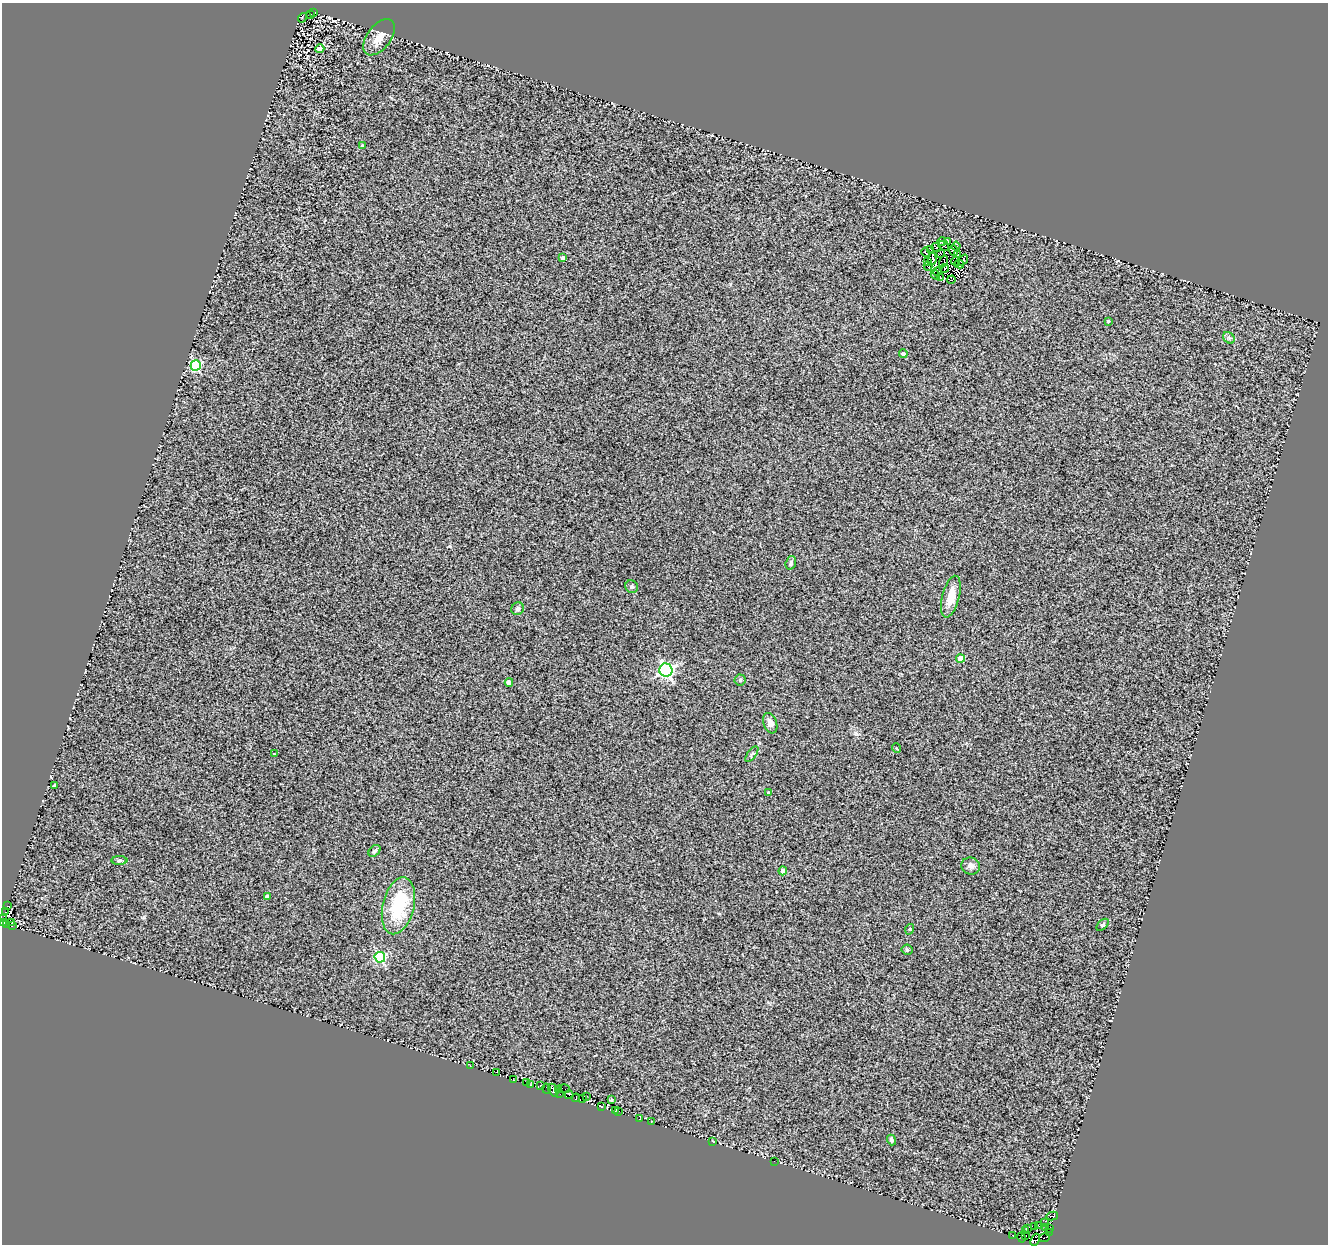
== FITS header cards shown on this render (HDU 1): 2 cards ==
NAXIS1  =                 1326
NAXIS2  =                 1242

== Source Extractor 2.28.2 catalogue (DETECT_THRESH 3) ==
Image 1326 x 1242 px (HDU 1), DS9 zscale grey, 1 PNG px = 1 image px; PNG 1330 x 1246 px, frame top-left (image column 1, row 1242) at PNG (2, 3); each listed source drawn as its Kron ellipse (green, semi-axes under 4 px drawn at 4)
Background 0.124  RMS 0.15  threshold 0.464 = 3 sigma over >= 5 px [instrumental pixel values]
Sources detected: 116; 14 with non-positive FLUX_AUTO (blend fragments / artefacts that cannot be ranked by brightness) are neither listed nor drawn; the other 102 listed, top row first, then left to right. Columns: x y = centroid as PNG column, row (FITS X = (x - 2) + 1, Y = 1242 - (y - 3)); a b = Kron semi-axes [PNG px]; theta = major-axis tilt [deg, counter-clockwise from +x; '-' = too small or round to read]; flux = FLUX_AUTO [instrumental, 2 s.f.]
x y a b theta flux
314 12 3 2 - 25
311 14 3 2 - 6.5
302 18 5 2 - 3.6
379 37 21 12 53 130
320 49 4 4 - 91
363 146 3 3 - 17
947 241 3 3 - 34
942 242 4 3 - 22
944 246 6 3 -35 18
956 246 4 2 - 17
936 247 5 2 - 27
931 249 3 2 - 15
954 251 5 2 - 15
926 252 5 3 - 54
940 254 4 2 - 11
957 255 3 2 - 24
563 258 4 3 - 34
932 259 6 3 79 16
963 260 6 3 51 3.7
943 261 6 2 70 6.8
955 261 4 2 - 37
927 262 4 2 - 1.6
959 264 5 3 - 26
928 266 4 2 - 17
945 268 4 3 - 29
937 272 4 2 - 17
935 275 5 2 - 5.4
940 278 3 2 - 14
951 280 4 3 - 5.3
1108 321 4 3 - 14
1229 338 6 5 - 24
903 354 4 4 - 27
196 365 5 5 - 920
791 563 7 5 73 24
632 587 6 6 - 21
951 597 21 8 76 170
518 609 6 6 - 25
960 658 4 4 - 200
666 670 7 6 - 2400
740 680 5 5 - 17
509 682 4 4 - 120
770 723 10 6 -69 58
896 748 5 3 - 8.7
274 754 3 2 - 8.2
752 754 9 4 52 18
54 785 3 3 - 12
769 793 3 3 - 15
374 851 7 5 44 21
119 860 8 4 1 21
971 866 9 8 - 40
783 871 4 4 - 100
267 896 4 3 - 32
8 906 3 2 - 37
398 906 29 15 76 590
5 912 3 2 - 10
3 919 2 2 - 44
3 923 3 3 - 420
12 923 3 2 - 140
7 924 3 2 - 110
1103 925 7 4 43 16
12 926 3 2 - 170
910 929 5 3 - 8.9
907 950 5 5 - 15
380 957 5 5 - 970
470 1066 3 2 - 16
496 1072 3 2 - 8.6
514 1080 4 3 - 21
526 1083 3 2 - 36
530 1085 3 2 - 24
540 1086 3 2 - 29
546 1089 5 2 - 48
564 1089 5 2 - 71
553 1090 7 3 -61 270
558 1090 2 2 - 83
560 1094 2 2 - 390
569 1095 4 3 - 95
586 1097 2 2 - 29
576 1098 4 3 - 1300
583 1099 3 2 - 6.2
611 1100 4 4 - 12
602 1107 3 3 - 660
616 1110 4 2 - 41
618 1112 3 3 - 21
640 1119 3 2 - 13
651 1122 3 2 - 24
891 1140 5 4 - 24
712 1141 2 2 - 78
774 1161 2 2 - 4.9
1052 1216 6 4 11 250
1044 1223 3 3 - 280
1039 1226 4 2 - 69
1035 1227 3 2 - 170
1046 1227 3 2 - 420
1028 1228 2 2 - 120
1049 1228 3 2 - 250
1025 1230 2 2 - 110
1049 1232 2 2 - 520
1013 1235 3 3 - 110
1025 1236 3 2 - 640
1021 1238 5 4 - 1400
1045 1238 5 3 - 110
1035 1240 6 3 67 200
At the frame edge (FLAGS 8, measured only in part): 2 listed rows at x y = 3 919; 3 923
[14 non-positive-flux detections neither listed nor drawn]